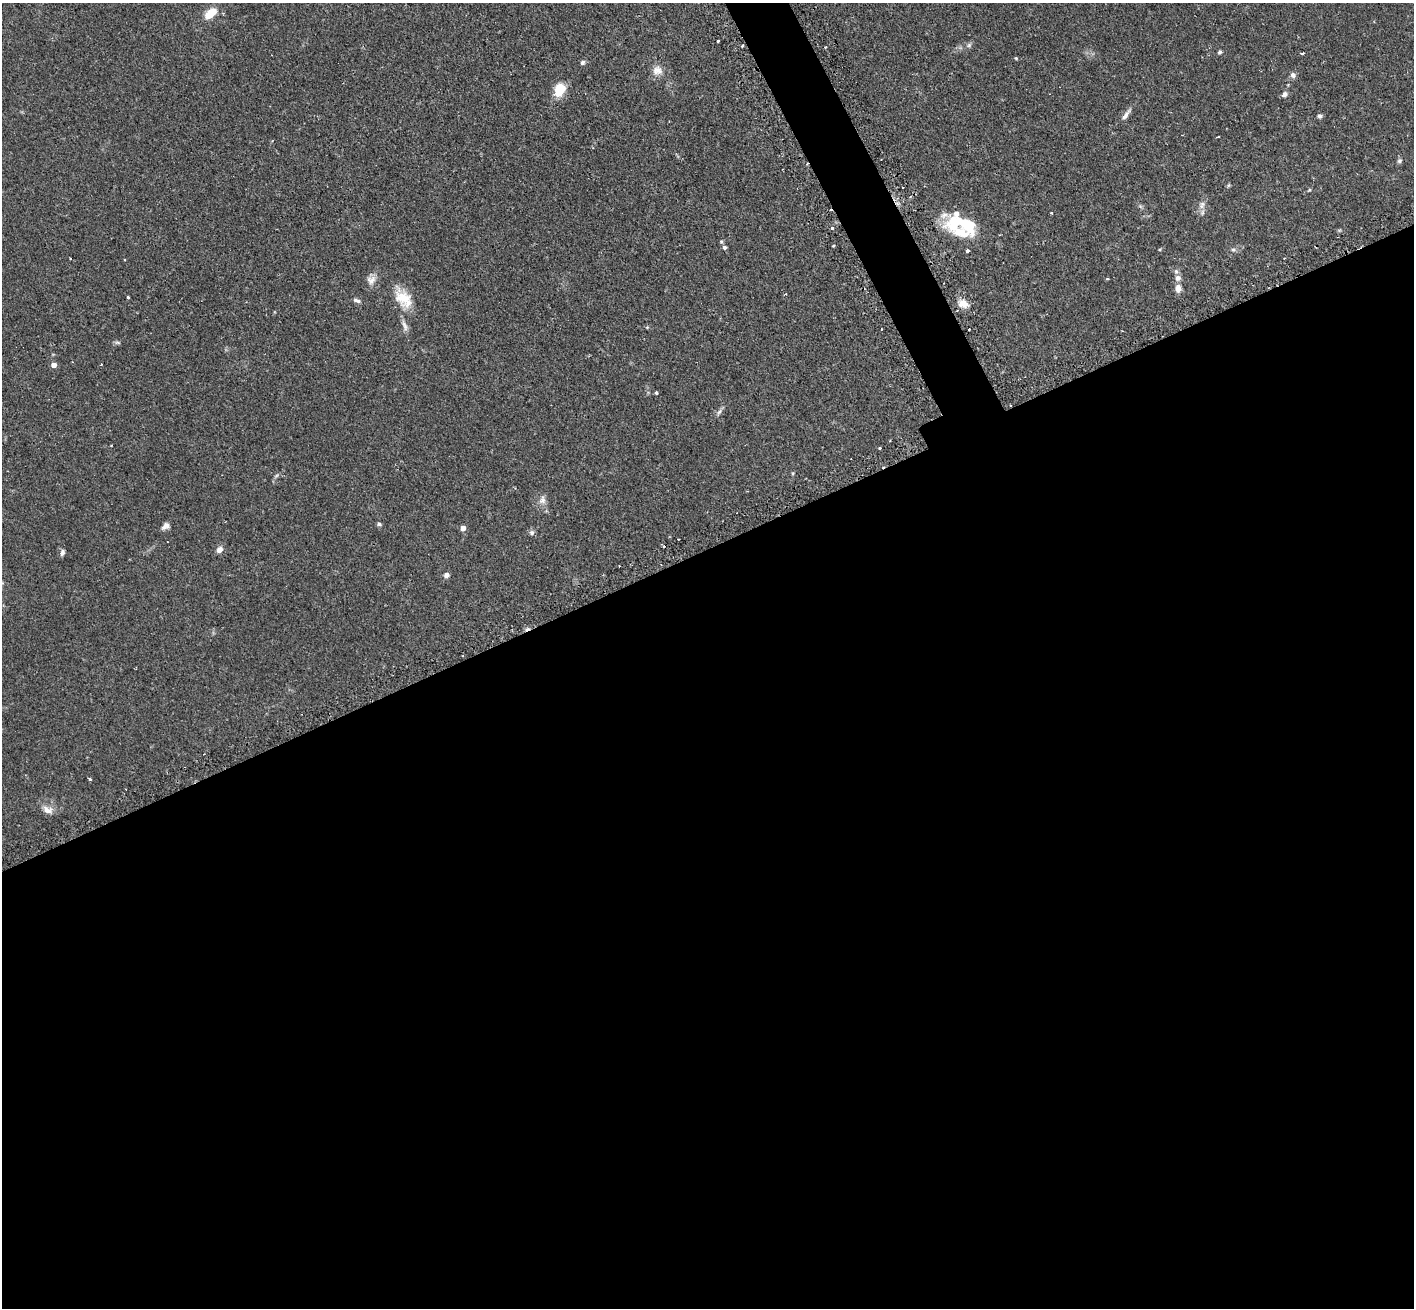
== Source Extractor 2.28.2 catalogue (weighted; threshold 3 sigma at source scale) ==
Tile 15 of 4 x 4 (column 3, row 4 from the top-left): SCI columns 2868-4279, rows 182-1487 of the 5734 x 5719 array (HDU 1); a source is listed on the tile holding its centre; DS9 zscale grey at full resolution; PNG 1416 x 1310 px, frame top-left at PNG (2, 3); no overlay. Shown black and unused: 60% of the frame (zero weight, under 2 of 3 exposures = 4% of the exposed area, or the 3 px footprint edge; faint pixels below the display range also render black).
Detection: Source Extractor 2.28.2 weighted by HDU 2 'WHT'; one run over the whole footprint, this tile lists its part. Background 0.153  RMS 0.0061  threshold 0.0275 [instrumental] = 3 sigma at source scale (4.5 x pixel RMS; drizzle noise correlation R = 1.50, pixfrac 1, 0.05/0.05 arcsec/px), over >= 5 px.
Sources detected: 64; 1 inside a brighter object's white glare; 7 cosmic-ray / hot-pixel residue — not listed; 3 inside a brighter listed object's ellipse — not listed separately; the other 53 listed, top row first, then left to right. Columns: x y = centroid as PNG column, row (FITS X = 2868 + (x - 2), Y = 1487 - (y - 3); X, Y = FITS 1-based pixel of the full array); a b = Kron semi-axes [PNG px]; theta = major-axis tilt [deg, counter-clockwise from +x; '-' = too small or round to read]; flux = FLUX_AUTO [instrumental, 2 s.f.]
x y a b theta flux
210 13 16 9 39 9
718 41 3 3 - 0.89
969 45 7 4 45 1.2
742 46 3 2 - 0.96
1220 52 5 4 - 0.92
1302 53 3 3 - 1.6
1016 58 4 4 - 0.56
582 62 6 6 - 1.4
657 70 14 11 -11 5.2
1293 75 7 6 - 2.2
560 89 12 9 62 17
1284 94 7 5 35 2.1
1126 114 19 6 54 3.1
1319 116 5 5 - 1.4
1218 136 3 2 - 0.7
1399 161 6 6 - 1.2
1202 205 12 6 77 3
1140 206 6 5 - 0.98
1051 213 3 3 - 0.76
966 224 33 13 -33 20
832 228 3 3 - 5.3
721 241 6 4 68 0.82
833 245 3 3 - 1.2
724 247 5 5 - 1.4
1233 250 6 5 - 1.1
967 251 3 3 - 3.9
70 259 2 2 - 0.41
1178 278 9 8 - 2.9
371 280 13 11 22 4
1178 289 10 7 -90 3.8
128 297 3 3 - 1.2
403 299 25 17 -44 14
357 300 10 5 -17 1.6
963 304 12 9 -14 5.5
405 326 17 5 -68 2.8
117 343 8 4 -8 0.98
53 365 5 4 - 4.2
656 393 4 3 - 0.89
719 412 10 4 58 1.5
879 448 3 3 - 1.7
276 476 6 4 20 0.87
542 500 12 8 83 3.3
379 524 6 5 - 1
166 526 10 7 32 2.6
463 528 5 4 - 4
532 532 7 6 - 1.4
219 550 8 7 - 3
62 552 8 5 80 1.7
619 566 2 2 - 0.44
446 575 6 6 - 2.1
463 656 3 2 - 0.51
90 779 3 3 - 0.91
47 810 16 9 -16 4.4